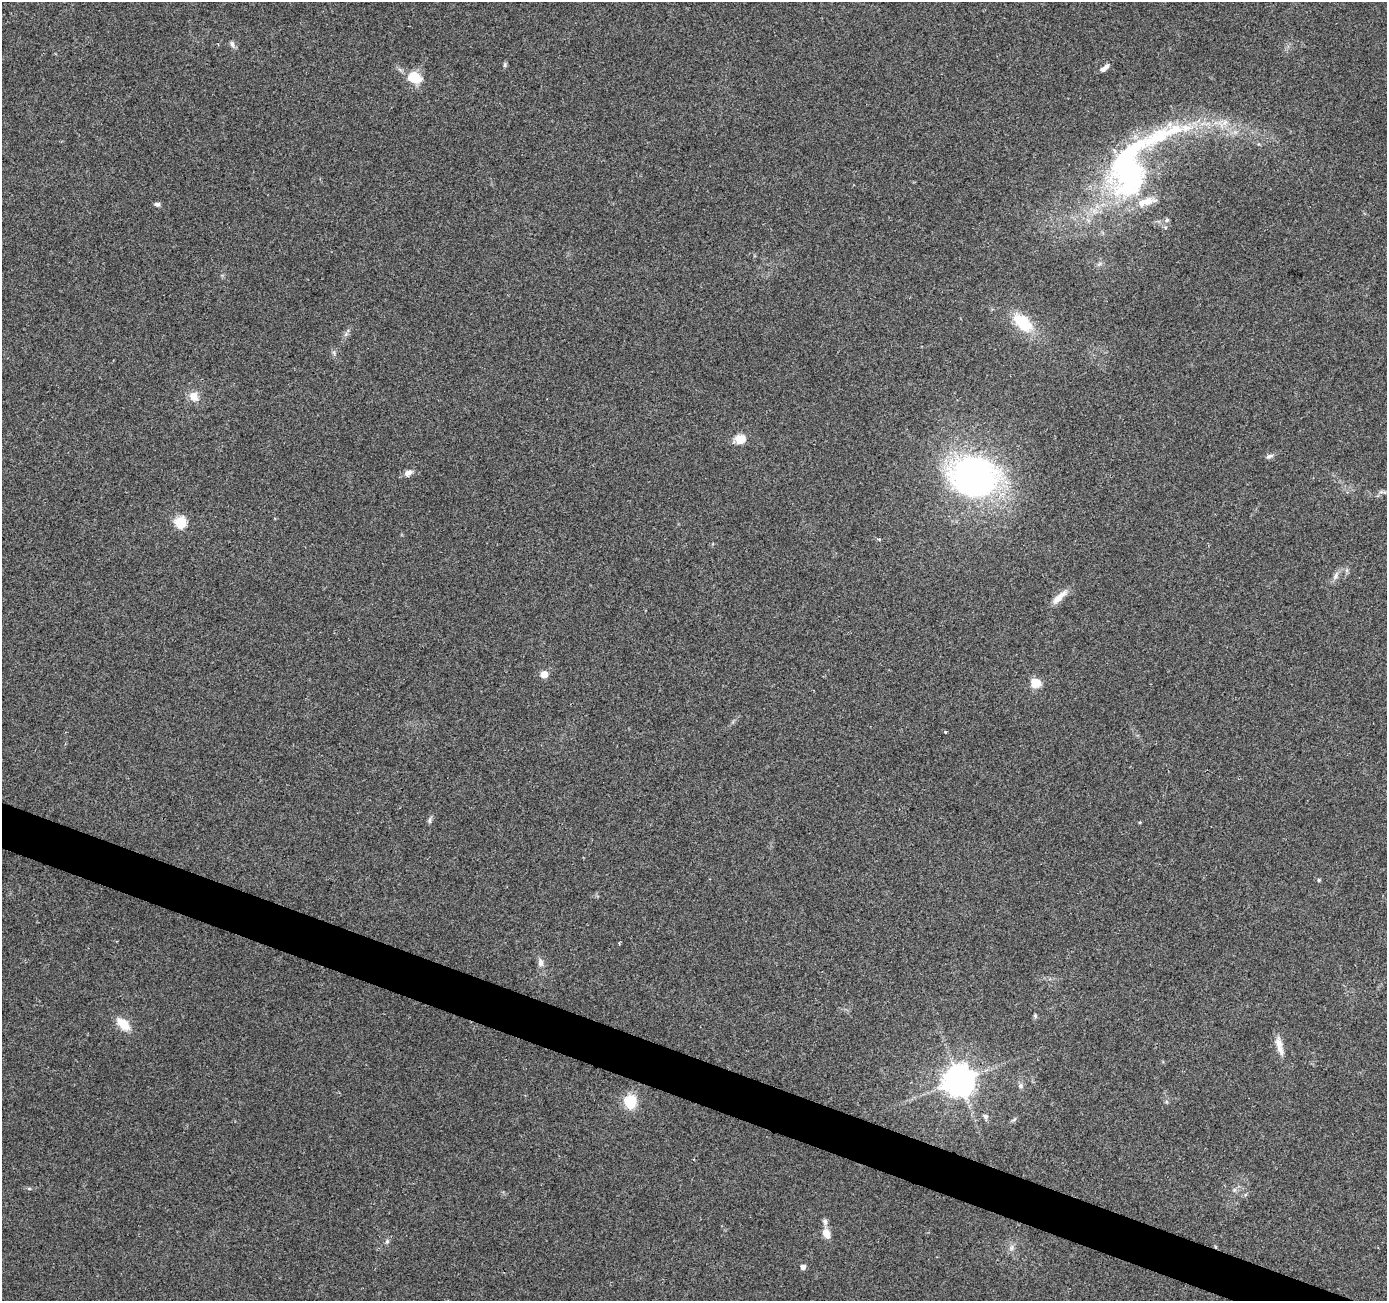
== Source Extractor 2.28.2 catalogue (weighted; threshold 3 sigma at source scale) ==
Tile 6 of 4 x 4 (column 2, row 2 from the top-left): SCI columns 1392-2776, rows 2874-4172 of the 5547 x 5680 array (HDU 1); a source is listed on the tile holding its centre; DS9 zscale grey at full resolution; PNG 1389 x 1303 px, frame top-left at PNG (2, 2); no overlay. Shown black and unused: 3% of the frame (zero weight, under 2 of 3 exposures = <1% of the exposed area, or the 3 px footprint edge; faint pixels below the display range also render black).
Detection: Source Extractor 2.28.2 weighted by HDU 2 'WHT'; one run over the whole footprint, this tile lists its part. Background 0.0544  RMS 0.0058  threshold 0.0262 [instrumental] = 3 sigma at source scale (4.5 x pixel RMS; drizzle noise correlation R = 1.50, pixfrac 1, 0.0396/0.0396 arcsec/px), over >= 5 px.
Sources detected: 43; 1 inside a brighter object's white glare — not listed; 3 inside a brighter listed object's ellipse — not listed separately; the other 39 listed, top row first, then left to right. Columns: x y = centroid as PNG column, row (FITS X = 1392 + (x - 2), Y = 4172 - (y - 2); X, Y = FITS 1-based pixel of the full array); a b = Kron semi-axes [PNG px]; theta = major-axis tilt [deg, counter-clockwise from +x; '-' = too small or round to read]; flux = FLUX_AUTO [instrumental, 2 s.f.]
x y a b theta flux
232 44 9 5 -74 1.7
505 65 7 5 71 0.99
1104 68 13 5 36 2.6
414 78 16 13 -22 14
1130 174 62 43 73 110
157 204 7 5 1 1.5
1023 322 28 15 -44 19
346 334 6 5 - 1.3
194 396 14 11 -48 5.7
741 439 10 8 -2 9.2
1269 456 10 6 17 1.8
408 473 11 8 28 2.9
974 477 38 30 -16 210
1381 492 7 4 18 1.2
180 522 6 5 - 49
878 539 6 4 -25 0.86
1335 576 10 5 66 2.3
1059 597 24 7 44 6.2
544 674 5 5 - 11
1036 683 9 9 - 9.8
945 732 3 3 - 0.87
429 820 9 5 80 1.3
1140 822 4 3 - 0.58
1319 880 5 4 - 0.65
540 963 11 7 -84 2.8
1035 1016 6 5 - 0.88
123 1024 15 9 -43 11
1278 1043 17 9 -78 4.9
959 1080 9 9 - 1000
1020 1086 7 6 - 1.6
630 1101 12 10 -81 19
985 1117 8 6 -67 1.5
1014 1119 10 3 32 0.98
29 1188 6 4 -1 0.71
825 1221 9 6 -76 1.9
826 1233 12 8 -68 5.7
387 1241 6 5 - 1.1
1011 1248 9 6 72 2
803 1267 5 4 - 3.2